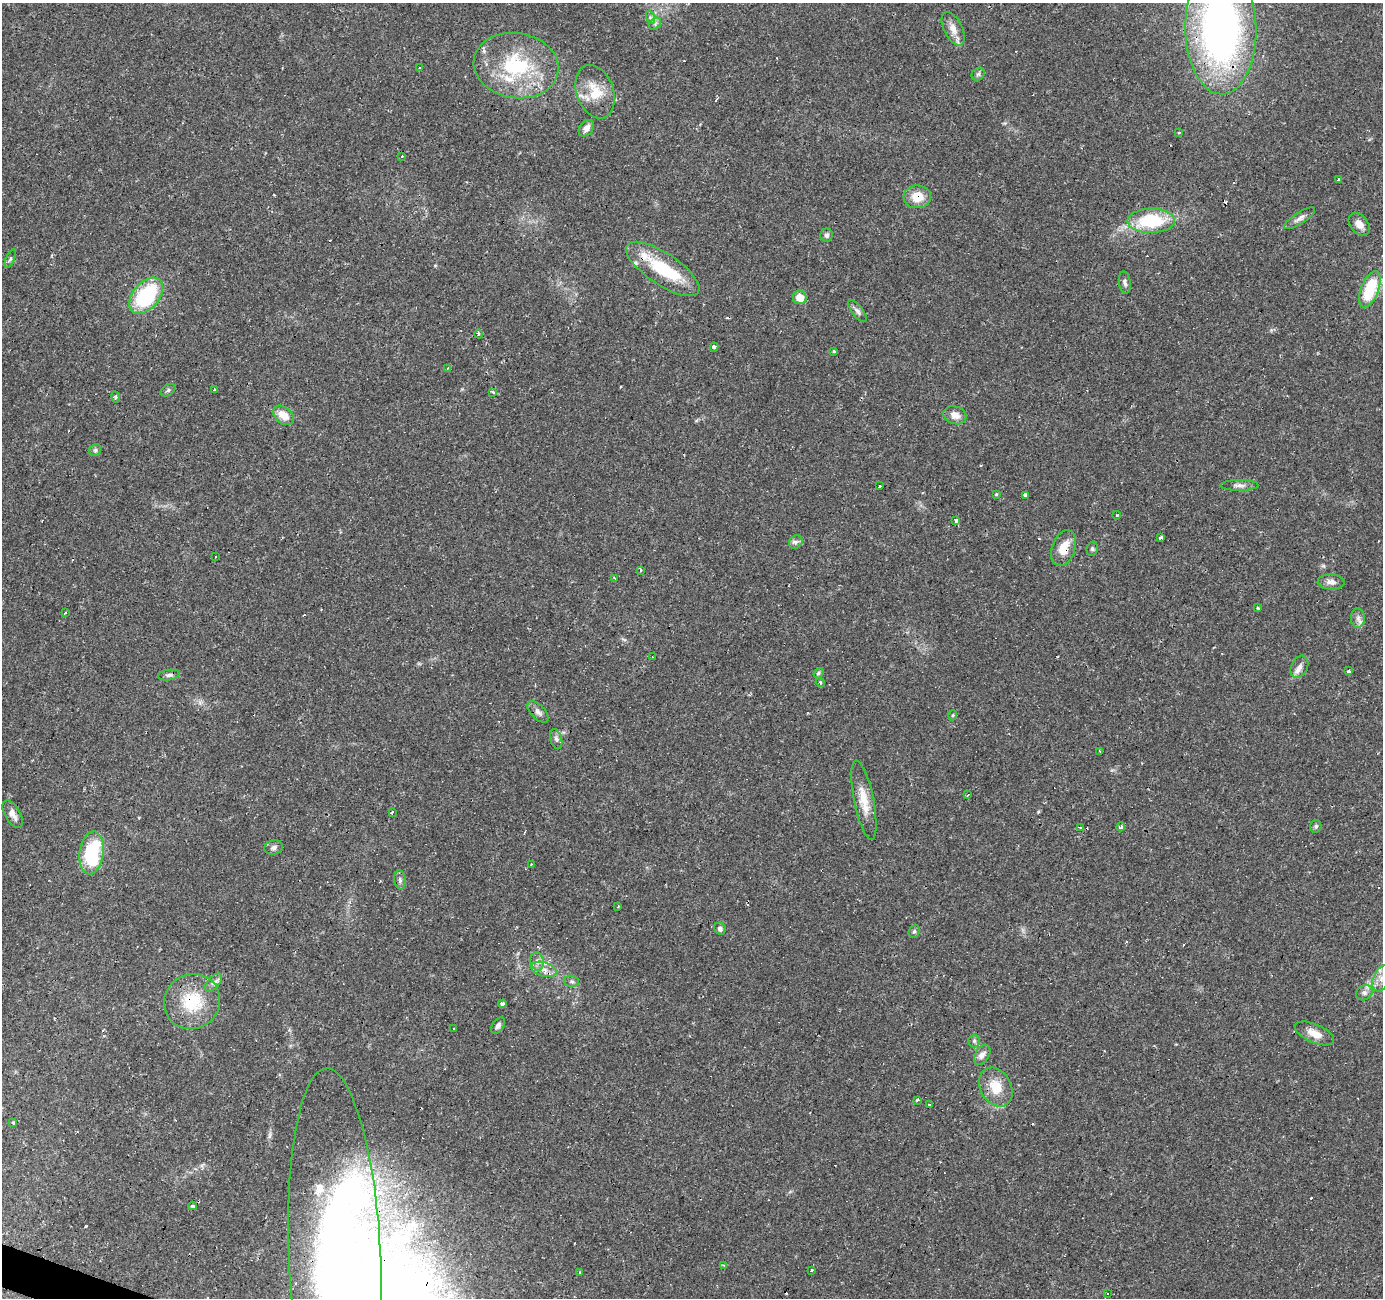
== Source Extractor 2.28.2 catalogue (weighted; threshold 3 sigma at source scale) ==
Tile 7 of 4 x 4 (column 3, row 2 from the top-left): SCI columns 2761-4141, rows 2797-4092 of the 5523 x 5658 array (HDU 1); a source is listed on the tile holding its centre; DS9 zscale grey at full resolution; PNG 1385 x 1300 px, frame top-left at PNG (2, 3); each listed source drawn as its Kron ellipse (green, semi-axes under 4 px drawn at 4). Shown black and unused: <1% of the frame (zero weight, under 2 of 3 exposures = <1% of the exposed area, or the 3 px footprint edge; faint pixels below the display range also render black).
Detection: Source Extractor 2.28.2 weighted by HDU 2 'WHT'; one run over the whole footprint, this tile lists its part. Background 0.0346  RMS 0.0034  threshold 0.0152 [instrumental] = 3 sigma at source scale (4.5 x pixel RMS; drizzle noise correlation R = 1.50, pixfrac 1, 0.0396/0.0396 arcsec/px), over >= 5 px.
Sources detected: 131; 1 inside a brighter object's white glare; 24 cosmic-ray / hot-pixel residue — neither listed nor drawn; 7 inside a brighter listed object's ellipse — not listed separately; the other 99 listed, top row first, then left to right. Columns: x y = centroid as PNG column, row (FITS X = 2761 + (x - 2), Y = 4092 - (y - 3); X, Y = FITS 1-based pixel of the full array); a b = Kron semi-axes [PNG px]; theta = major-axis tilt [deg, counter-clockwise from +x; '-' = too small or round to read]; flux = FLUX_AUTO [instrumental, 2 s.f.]
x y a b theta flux
650 17 7 4 -72 0.69
655 24 7 5 47 0.78
953 29 18 9 -63 3.3
1221 29 65 35 -89 150
516 65 43 32 -10 30
420 68 3 3 - 1.5
978 74 7 6 - 0.79
595 92 28 18 -71 9.3
586 128 9 7 52 2.2
1179 132 3 3 - 1.1
402 156 3 3 - 0.31
1339 179 3 3 - 0.85
917 197 14 11 3 5.5
1300 218 18 5 32 1.7
1151 221 23 12 1 20
1359 224 13 8 -50 2.6
827 235 6 6 - 0.79
10 259 10 4 66 0.63
663 269 43 16 -34 19
1125 282 11 6 -82 1.1
1370 289 19 9 68 16
146 296 21 13 49 28
800 297 7 6 - 4.4
857 311 13 5 -53 1.2
478 334 4 3 - 0.35
714 347 4 4 - 1.1
834 351 3 3 - 0.63
447 368 3 3 - 0.99
168 390 8 5 32 0.74
214 390 3 3 - 0.97
493 392 4 3 - 0.98
116 397 6 4 -81 0.61
284 415 12 8 -38 4.7
955 415 12 8 -19 2.6
95 450 6 5 - 0.68
1239 485 19 5 0 1.6
879 486 3 3 - 1.3
996 494 4 3 - 0.36
1025 495 3 3 - 22
1117 515 4 3 - 0.32
956 521 4 3 - 2.9
1161 538 3 3 - 2.5
796 542 7 6 - 0.98
1064 548 18 11 71 6
1092 549 7 5 77 0.64
215 557 3 2 - 0.39
640 570 3 2 - 0.51
614 578 3 2 - 0.34
1331 582 13 7 -3 1.9
1257 608 4 3 - 0.47
65 613 4 2 - 0.34
1358 618 10 7 -90 1.5
652 657 3 2 - 0.41
1299 667 12 8 63 2
1348 671 3 3 - 1
819 673 5 4 - 0.62
169 675 11 5 8 0.99
820 682 5 3 - 0.39
538 712 13 7 -46 1.5
953 715 5 3 - 0.31
556 739 10 6 -74 1.1
1100 751 4 3 - 0.36
968 795 3 2 - 0.34
864 800 40 10 -78 6.5
392 812 3 2 - 0.67
12 814 15 7 -60 2.5
1316 826 6 5 - 0.67
1121 827 4 3 - 1.2
1080 828 4 3 - 0.45
273 847 9 7 13 1.2
92 853 21 12 83 25
531 864 2 2 - 0.31
400 880 9 6 -81 1
618 906 3 2 - 0.39
720 929 6 5 - 0.93
914 931 7 5 67 0.66
537 961 9 6 -78 1.5
544 969 13 7 -17 2.5
1382 978 14 8 66 3.1
572 981 7 5 -1 0.76
214 983 11 5 47 1.3
1364 993 9 7 30 1.3
192 1001 28 27 - 15
502 1004 4 4 - 3
498 1025 9 5 56 1.1
453 1028 3 3 - 0.56
1314 1033 21 9 -23 4
974 1041 6 6 - 0.69
982 1055 11 7 59 1.7
996 1087 21 15 -60 7.4
917 1100 3 3 - 0.72
929 1105 3 2 - 0.49
13 1123 3 3 - 0.58
192 1206 4 3 - 0.57
335 1259 191 46 -87 140
724 1265 3 3 - 0.6
811 1270 3 2 - 0.57
579 1272 3 2 - 0.57
1108 1294 3 3 - 1.4
Overlapping masked pixels (flux is a lower limit): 5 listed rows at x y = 1221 29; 917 197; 1064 548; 192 1001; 335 1259
Isophote crosses this tile's border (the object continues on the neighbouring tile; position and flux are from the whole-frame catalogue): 3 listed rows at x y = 1221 29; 1382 978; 335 1259